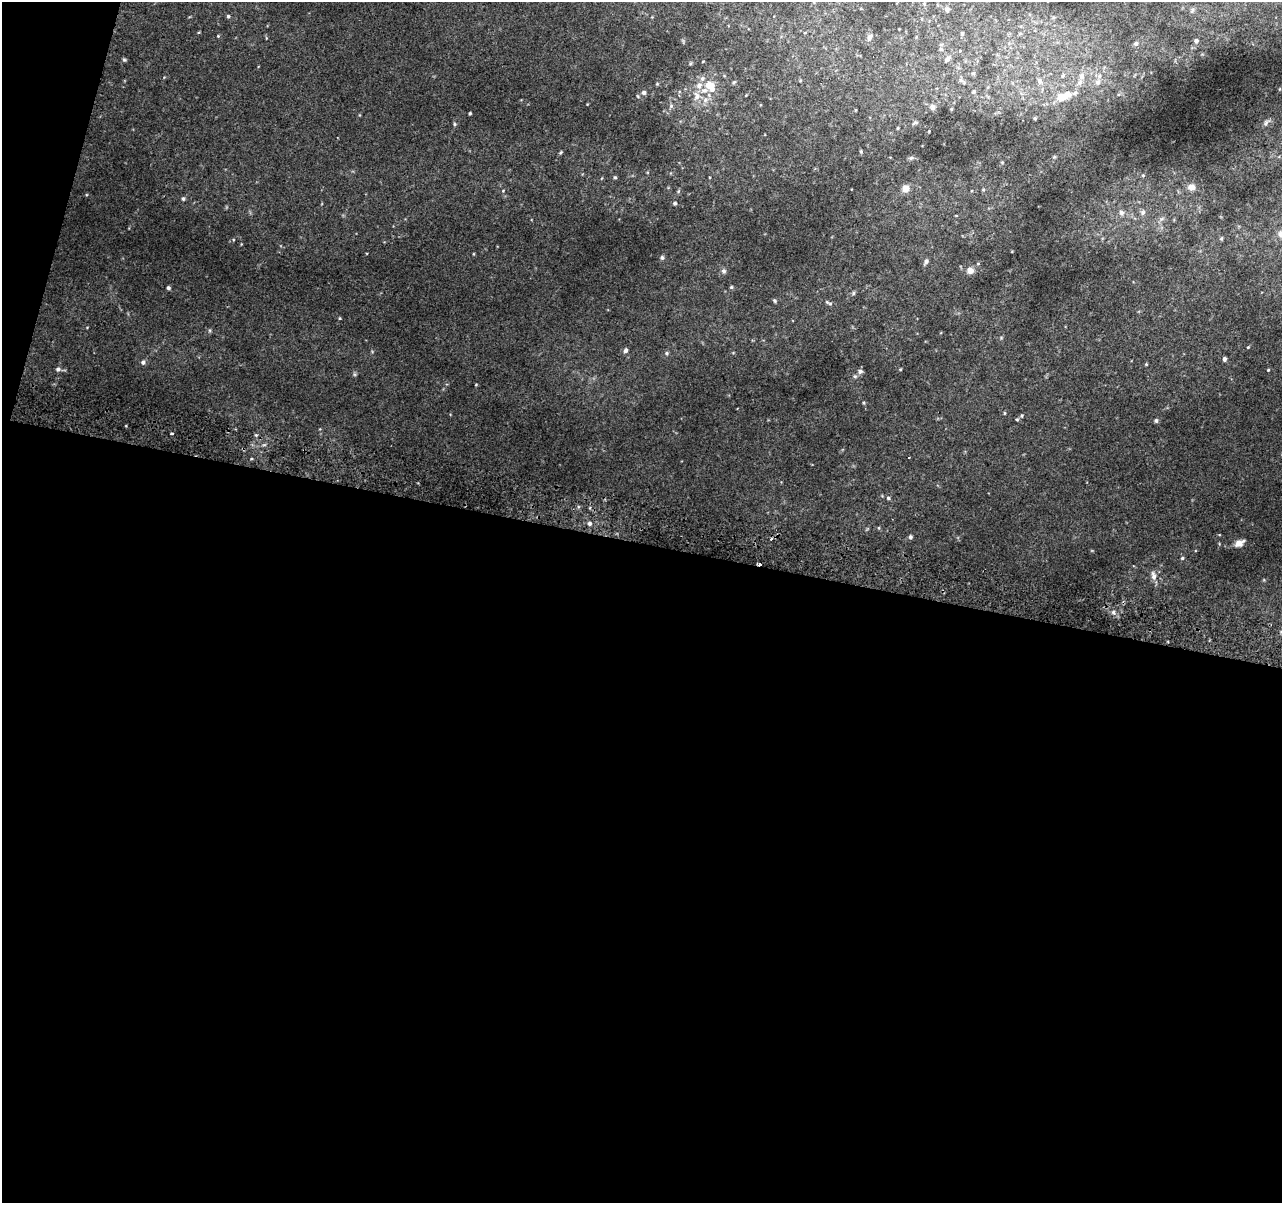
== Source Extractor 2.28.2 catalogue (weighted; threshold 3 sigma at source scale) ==
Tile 13 of 4 x 4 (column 1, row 4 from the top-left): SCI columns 21-1300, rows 328-1528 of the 5152 x 5395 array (HDU 1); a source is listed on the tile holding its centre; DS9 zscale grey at full resolution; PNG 1284 x 1205 px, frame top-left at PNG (2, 2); no overlay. Shown black and unused: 57% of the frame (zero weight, under 2 of 3 exposures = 2% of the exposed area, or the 3 px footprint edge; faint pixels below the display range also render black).
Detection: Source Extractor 2.28.2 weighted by HDU 2 'WHT'; one run over the whole footprint, this tile lists its part. Background 0.0203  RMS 0.0065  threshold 0.0293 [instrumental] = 3 sigma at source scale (4.5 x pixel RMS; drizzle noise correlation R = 1.50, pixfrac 1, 0.0396/0.0396 arcsec/px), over >= 5 px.
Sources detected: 115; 2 cosmic-ray / hot-pixel residue — not listed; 8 inside a brighter listed object's ellipse — not listed separately; the other 105 listed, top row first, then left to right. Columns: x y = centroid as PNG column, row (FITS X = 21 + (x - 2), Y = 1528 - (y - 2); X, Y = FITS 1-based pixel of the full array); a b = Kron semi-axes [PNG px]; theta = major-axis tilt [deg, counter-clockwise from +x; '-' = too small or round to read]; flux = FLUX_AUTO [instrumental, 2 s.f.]
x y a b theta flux
814 2 6 4 -89 0.91
924 4 6 5 - 1
947 9 8 7 - 2.2
1192 10 10 4 68 1.1
228 16 5 5 - 1
1054 17 6 4 18 1
199 32 4 3 - 0.53
962 34 6 4 -90 1.1
218 36 4 4 - 0.59
869 37 8 7 - 2.7
1196 41 5 5 - 1.8
1136 43 6 5 - 1.9
941 49 7 5 -44 1.2
947 59 11 6 49 2.6
124 60 6 4 -47 0.91
703 61 4 3 - 0.47
691 63 5 3 - 0.72
973 73 6 3 18 0.77
1063 76 7 5 69 1.5
1082 76 13 7 84 4.6
961 80 7 5 -46 1.3
1040 81 8 6 -67 2.8
734 82 6 5 - 1
1097 82 8 7 - 2.8
657 84 5 4 - 0.62
709 85 12 10 23 7.6
974 92 5 5 - 0.96
644 93 5 5 - 2.1
746 95 3 3 - 0.42
697 96 12 9 90 5.4
1064 96 20 10 26 15
671 106 7 6 - 1.4
933 107 8 7 - 2.2
951 109 4 4 - 0.68
470 113 3 3 - 0.87
1035 118 3 3 - 0.89
915 123 9 4 26 1.3
1266 123 9 6 61 1.7
455 124 5 5 - 0.9
898 128 4 4 - 0.61
929 131 4 3 - 0.54
861 151 5 4 - 0.78
560 152 5 4 - 0.84
1054 157 6 4 72 0.8
911 158 8 5 2 1.5
1002 162 5 4 - 0.64
1143 175 5 4 - 0.78
615 177 5 4 - 0.94
1192 187 10 9 - 4.3
905 188 8 8 - 5.1
983 189 5 4 - 0.87
503 191 4 4 - 0.65
678 191 6 5 - 0.95
183 199 5 5 - 1.3
675 203 5 4 - 1.4
1121 212 10 7 -75 3.1
1143 212 8 7 - 2.4
956 216 4 2 - 0.44
1161 219 10 5 27 2
1281 234 9 9 - 4.3
1221 238 6 4 68 0.81
473 254 5 3 - 0.51
662 258 6 5 - 1.3
926 262 8 5 56 1.8
970 270 10 9 - 4.2
723 271 8 6 -87 1.8
731 287 5 4 - 0.82
168 288 4 4 - 1.5
853 293 6 5 - 1.1
775 301 6 5 - 0.97
830 303 8 6 -14 1.5
340 318 4 4 - 0.58
87 327 4 3 - 0.46
210 330 6 4 -90 0.84
1001 338 5 4 - 0.77
1248 347 4 3 - 0.56
625 350 6 5 - 2
667 353 6 5 - 1.2
1224 359 4 4 - 2.1
143 362 6 5 - 1.9
1146 364 4 3 - 0.68
58 369 6 6 - 2.1
900 369 3 3 - 0.54
1268 370 4 3 - 0.56
860 371 7 6 - 1.9
354 374 6 5 - 0.98
855 376 6 5 - 1.1
476 384 4 3 - 0.52
864 403 5 3 - 0.67
1004 413 5 3 - 0.57
1022 416 5 4 - 0.92
1017 419 5 4 - 0.75
1156 421 6 5 - 1.3
172 433 3 3 - 1.3
256 435 5 3 - 0.74
251 459 4 3 - 0.62
888 498 6 5 - 1.2
590 523 5 5 - 2
879 528 5 3 - 0.62
910 537 6 5 - 1.3
1239 543 8 6 26 5.7
1182 558 5 4 - 0.94
760 564 4 3 - 3.6
1153 576 13 7 -83 3.7
1113 612 7 6 - 2.2
Overlapping masked pixels (flux is a lower limit): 1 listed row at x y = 760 564
Isophote crosses this tile's border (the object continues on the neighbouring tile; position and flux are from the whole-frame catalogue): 2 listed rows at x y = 814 2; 1281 234
Unlisted compact peaks at least as high as the median listed source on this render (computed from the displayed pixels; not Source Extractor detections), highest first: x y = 638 96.